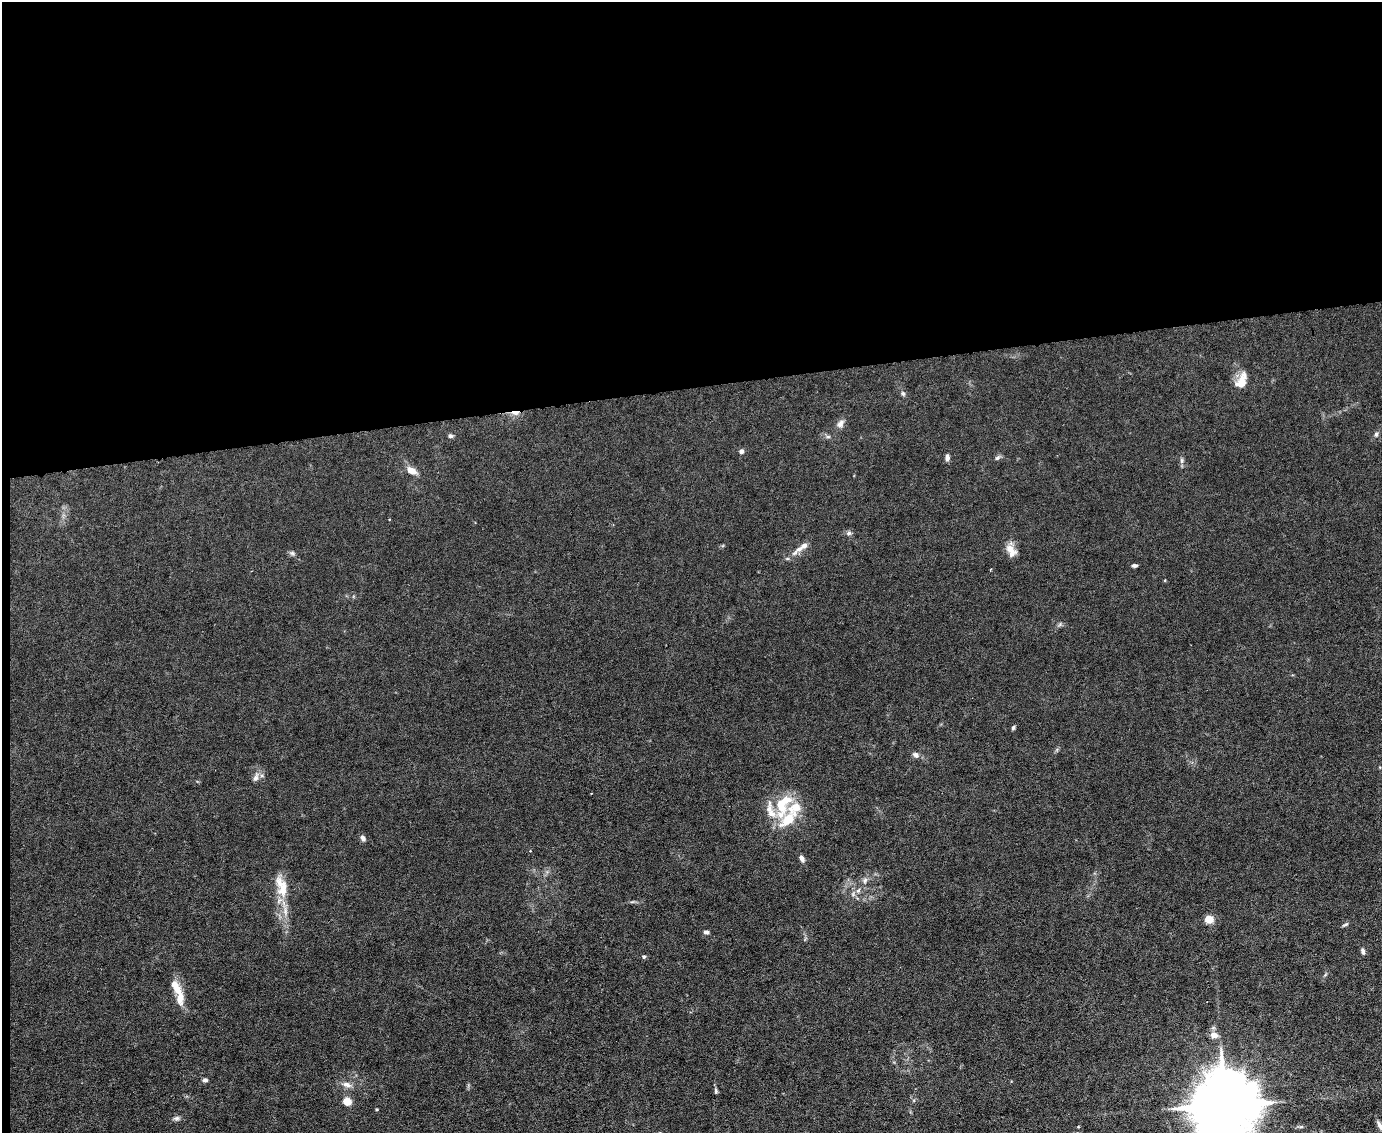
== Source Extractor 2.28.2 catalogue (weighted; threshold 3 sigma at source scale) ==
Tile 1 of 3 x 4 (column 1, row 1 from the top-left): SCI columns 232-1611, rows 3393-4523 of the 4496 x 4523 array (HDU 1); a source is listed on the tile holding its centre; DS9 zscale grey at full resolution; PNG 1384 x 1135 px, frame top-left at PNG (2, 2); no overlay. Shown black and unused: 35% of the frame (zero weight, under 3 of 6 exposures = <1% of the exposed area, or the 3 px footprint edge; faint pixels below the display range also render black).
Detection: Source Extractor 2.28.2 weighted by HDU 2 'WHT'; one run over the whole footprint, this tile lists its part. Background 0.0185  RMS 0.0027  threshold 0.0112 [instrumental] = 3 sigma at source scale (4.09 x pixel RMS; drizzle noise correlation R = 1.36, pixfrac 0.8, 0.05/0.05 arcsec/px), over >= 5 px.
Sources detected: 51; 7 inside a brighter listed object's ellipse — not listed separately; the other 44 listed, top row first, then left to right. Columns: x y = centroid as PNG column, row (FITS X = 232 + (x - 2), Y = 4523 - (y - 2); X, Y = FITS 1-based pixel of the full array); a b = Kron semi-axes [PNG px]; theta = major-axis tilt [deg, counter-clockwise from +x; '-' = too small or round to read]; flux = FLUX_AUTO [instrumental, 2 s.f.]
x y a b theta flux
1242 381 20 11 66 3.6
903 393 7 5 -62 0.51
515 413 12 5 0 1.4
840 424 12 8 50 1.2
1376 434 6 5 - 0.52
450 436 7 6 - 0.53
828 437 7 4 0 0.43
741 451 5 5 - 0.76
947 457 8 5 89 0.83
997 458 8 6 43 0.62
1182 460 9 4 -90 0.63
412 471 12 7 -30 2.2
849 533 7 6 - 0.63
801 548 31 6 37 2.3
1010 549 14 10 78 2.3
292 553 8 6 -29 0.58
1134 565 6 4 0 0.57
990 570 3 2 - 0.21
1060 624 7 4 71 0.4
1013 727 5 4 - 0.44
916 755 7 6 - 1
256 777 13 7 69 1.2
783 805 33 16 68 9.2
363 838 8 5 -61 0.82
802 858 9 6 -58 0.91
865 880 9 6 71 0.79
283 889 26 13 79 5.1
858 891 8 4 58 0.65
1209 919 5 4 - 8.9
1345 925 10 3 15 0.4
706 932 7 4 -4 0.63
1363 951 8 5 -71 0.65
644 957 5 5 - 0.4
176 986 23 10 -61 3.2
1214 1035 10 8 -10 1.5
205 1080 6 5 - 0.61
347 1085 12 7 -14 1.5
716 1091 8 4 -78 0.43
347 1101 5 5 - 8
1224 1105 20 16 86 2700
377 1109 4 3 - 0.21
177 1118 9 5 5 0.66
1380 1126 16 5 -61 1.3
1301 1127 6 4 1 0.38
Overlapping masked pixels (flux is a lower limit): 1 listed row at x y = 515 413
Isophote crosses this tile's border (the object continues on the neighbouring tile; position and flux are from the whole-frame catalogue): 2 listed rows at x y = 1224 1105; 1380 1126